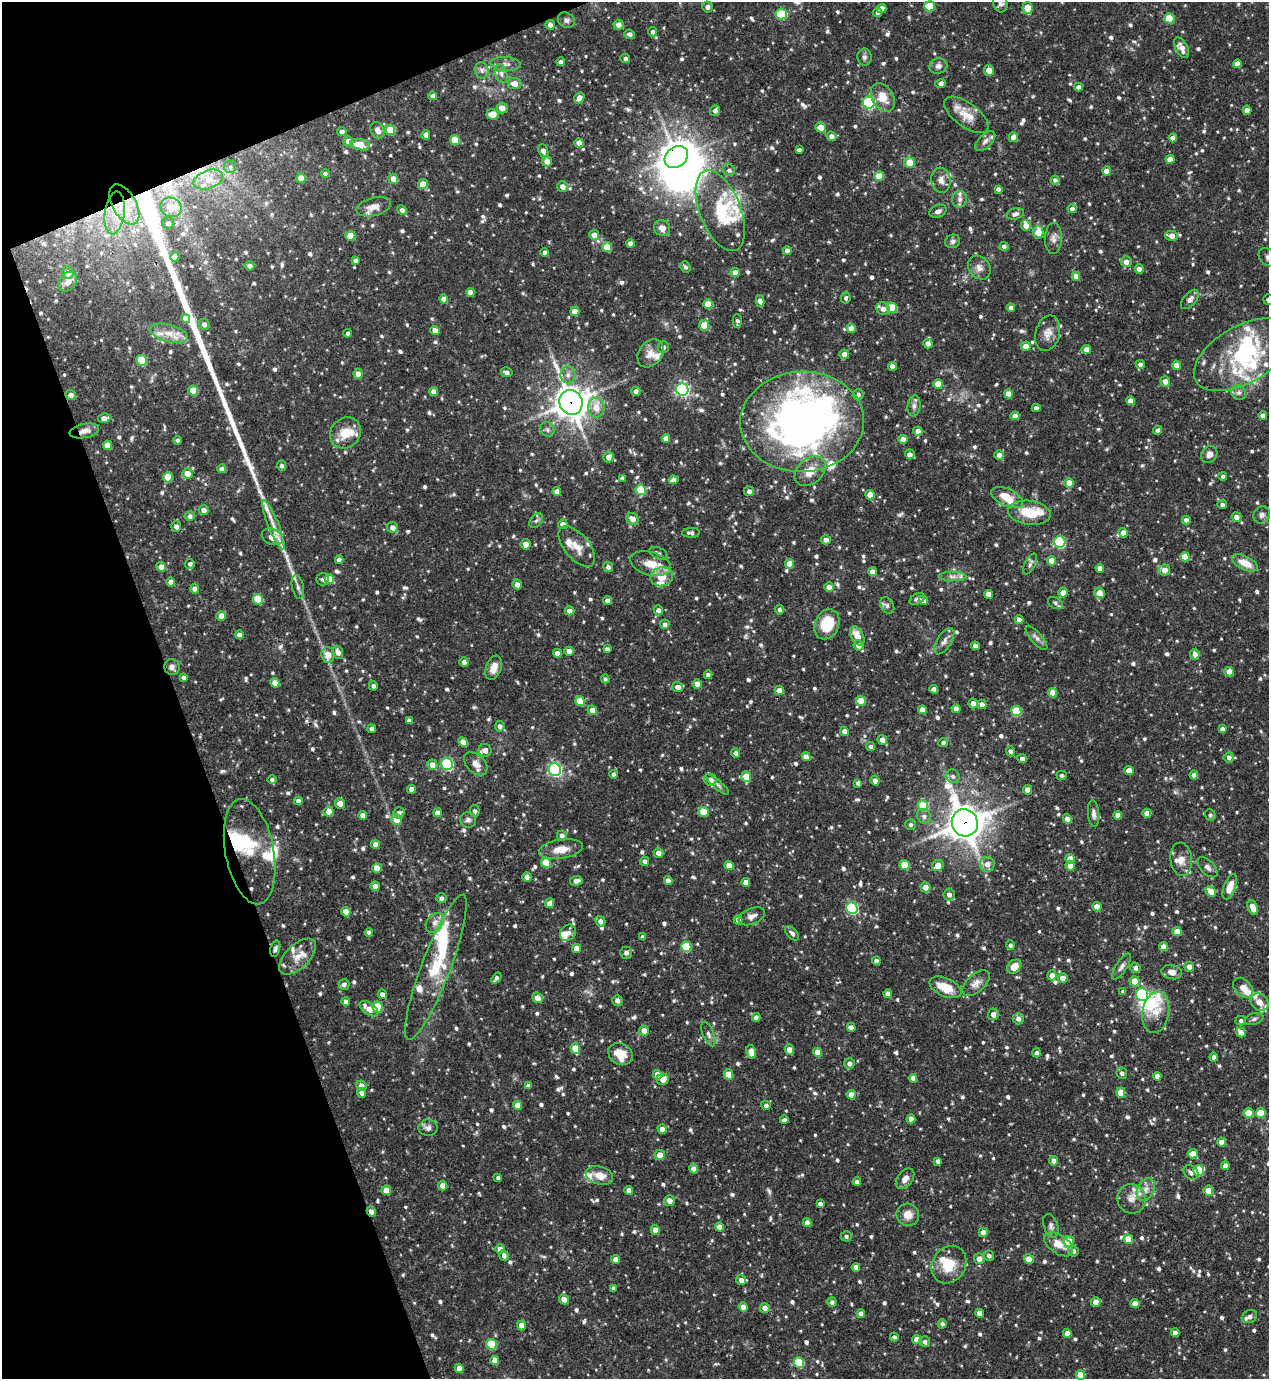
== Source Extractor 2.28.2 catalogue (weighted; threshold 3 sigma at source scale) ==
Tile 5 of 4 x 4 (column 1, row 2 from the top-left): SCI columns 151-1417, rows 2756-4132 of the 5497 x 5509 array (HDU 1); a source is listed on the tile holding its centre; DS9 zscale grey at full resolution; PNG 1271 x 1381 px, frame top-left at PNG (2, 2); each listed source drawn as its Kron ellipse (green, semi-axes under 4 px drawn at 4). Shown black and unused: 18% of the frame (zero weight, under 3 of 4 exposures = <1% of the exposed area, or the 3 px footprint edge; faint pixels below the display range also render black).
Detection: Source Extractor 2.28.2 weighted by HDU 2 'WHT'; one run over the whole footprint, this tile lists its part. Background 0.0694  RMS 0.0035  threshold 0.0159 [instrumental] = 3 sigma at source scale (4.5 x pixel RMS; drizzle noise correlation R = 1.50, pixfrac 1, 0.05/0.05 arcsec/px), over >= 5 px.
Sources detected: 1044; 8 inside a brighter object's white glare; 4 cosmic-ray / hot-pixel residue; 3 long thin detections or spike segments (spike, bleed or trail) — neither listed nor drawn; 48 inside a brighter listed object's ellipse — not listed separately; of the other 981, all 500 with FLUX_AUTO >= 0.914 (the completeness limit of this list) listed and drawn (481 fainter detections not listed), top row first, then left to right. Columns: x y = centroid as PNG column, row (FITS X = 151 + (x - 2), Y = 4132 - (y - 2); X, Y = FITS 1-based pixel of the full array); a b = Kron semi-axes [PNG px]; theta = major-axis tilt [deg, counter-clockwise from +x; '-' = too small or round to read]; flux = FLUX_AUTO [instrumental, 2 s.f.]
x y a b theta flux
1000 3 9 7 -73 1.6
930 6 5 5 - 10
707 7 5 5 - 1.5
1028 8 6 5 - 5.8
882 9 5 4 - 3.1
877 13 5 4 - 0.92
781 14 6 5 - 15
1169 18 5 5 - 11
566 20 9 7 -32 1.2
550 25 5 4 - 1.7
618 25 5 5 - 2.5
653 32 4 4 - 1.2
629 34 5 4 - 1.4
1182 48 11 6 -60 2.7
864 57 8 7 - 1.1
625 58 5 4 - 1.1
561 62 4 4 - 1.3
505 64 15 7 -4 2.1
1237 64 4 4 - 2.2
938 66 9 7 18 1.6
482 70 8 7 - 1.3
989 70 5 5 - 3.9
501 74 10 6 -73 1.2
941 83 5 4 - 1.2
515 84 6 5 - 3.1
1078 87 4 4 - 1.4
433 96 4 4 - 2.1
883 97 15 10 -61 5.4
579 98 6 4 54 3.2
869 103 6 5 - 51
502 108 5 5 - 2.9
1247 110 4 4 - 2.1
715 111 5 5 - 1.3
492 114 6 5 - 4.2
966 115 26 12 -36 6
821 127 5 5 - 3.5
378 130 9 6 -59 1.9
390 130 5 5 - 8.8
342 132 4 4 - 1.3
426 135 4 4 - 2.6
831 136 5 4 - 1.7
1013 137 5 4 - 2.6
1173 138 4 4 - 2.5
455 140 5 4 - 6.9
348 141 5 5 - 3.1
985 141 12 6 45 1.7
579 143 4 4 - 2.8
360 144 10 5 -10 5.8
799 150 4 4 - 1.3
543 151 7 4 -70 2.7
676 157 12 10 38 390
1170 159 4 4 - 2.4
547 161 5 5 - 2.8
910 162 5 5 - 5.7
230 167 6 6 - 0.93
729 170 6 5 - 1.1
1107 171 4 4 - 3.3
325 174 4 4 - 1.1
879 176 5 5 - 6.6
301 178 5 4 - 5.2
393 179 5 4 - 3.4
208 180 15 9 19 4.5
941 180 12 9 -82 2.4
1055 180 4 4 - 1.1
423 184 5 5 - 5.9
562 186 5 5 - 2.3
998 189 4 4 - 1.2
960 199 8 7 - 1.4
124 204 22 11 -60 8.9
171 207 11 9 -30 5.4
374 207 18 9 14 3.5
1072 209 4 4 - 1.2
402 210 5 4 - 1.3
720 211 43 20 -68 19
938 211 9 6 21 1.4
115 213 21 10 82 7.2
1015 214 9 5 14 1.2
168 223 6 6 - 1.4
1026 225 5 5 - 2.4
662 228 8 7 - 2.2
1038 232 6 5 - 5.1
594 235 5 5 - 2.7
350 236 5 4 - 6.8
1172 236 6 5 - 2.6
1053 238 15 8 89 2.1
953 241 8 6 24 1.1
630 243 4 4 - 2.3
1004 246 4 4 - 1.1
607 247 5 5 - 7.5
787 251 4 4 - 2.1
545 252 4 4 - 1.3
175 257 5 4 - 2.8
1268 257 10 7 -45 1.6
355 260 4 4 - 0.99
1126 262 5 5 - 2.4
250 266 5 4 - 1.7
685 267 6 5 - 0.98
979 268 13 10 -52 2.4
1139 269 4 4 - 2.2
735 272 5 4 - 2.7
68 273 6 6 - 2.7
1076 276 4 4 - 2.8
68 282 11 8 54 2
470 292 4 4 - 2.4
846 298 5 5 - 0.91
444 299 4 4 - 2.6
1190 299 11 6 50 1.7
1268 300 5 5 - 1.3
760 301 6 4 -78 2.8
708 304 5 5 - 5.4
1011 307 4 4 - 1.2
892 308 5 5 - 12
883 309 7 6 - 2.3
575 311 4 4 - 3.6
186 318 5 4 - 3.3
737 321 7 5 90 1
204 324 6 5 - 1.7
704 325 5 5 - 5.5
851 328 4 4 - 3.3
435 330 5 4 - 2.7
169 333 19 8 -16 4.9
348 333 4 4 - 0.94
1048 333 18 12 76 3.4
928 343 5 4 - 2.4
1026 346 5 4 - 3.3
663 347 6 5 - 1.2
1086 349 4 4 - 2.8
651 353 15 11 52 3.5
844 354 4 4 - 2.2
1243 355 54 28 30 34
142 360 5 5 - 15
1140 364 5 4 - 1.5
1176 365 4 4 - 2.8
892 366 4 4 - 1.9
507 372 6 5 - 1.2
358 374 5 4 - 2.7
568 375 8 7 - 1.9
1165 382 5 5 - 2.6
938 384 5 4 - 6.1
682 389 6 6 - 88
193 390 5 5 - 6.7
434 391 4 4 - 2.1
636 391 4 4 - 1.7
1239 393 8 7 - 1.3
1008 394 4 4 - 4.4
71 395 5 5 - 2
858 395 5 5 - 0.95
1130 401 4 4 - 2.7
571 402 13 11 -62 570
914 406 10 6 83 1.5
596 407 10 8 89 4.6
1036 408 4 4 - 1.2
1015 416 4 4 - 2.4
1263 416 4 4 - 1.7
104 418 6 4 14 2.5
802 422 62 50 2 180
547 429 7 6 - 1.1
1157 430 4 4 - 1.2
84 431 15 7 11 2.4
918 431 4 4 - 1.9
345 433 16 14 49 6.7
666 438 4 4 - 2.8
903 439 4 4 - 2.8
178 440 4 4 - 0.92
108 445 5 4 - 4.7
910 454 5 5 - 1.8
1209 454 9 7 45 2
999 455 5 4 - 2.7
609 457 5 5 - 2.7
281 466 5 4 - 0.99
222 469 4 4 - 1.4
810 471 17 12 42 5.3
187 473 5 5 - 3.4
1223 476 4 4 - 1.1
168 477 5 5 - 6.9
622 478 4 4 - 1.2
673 480 5 4 - 1.9
1069 483 5 4 - 4
641 490 5 5 - 13
749 491 5 5 - 1.4
557 492 4 4 - 2.7
870 495 5 4 - 4.6
1007 497 17 8 -26 6.7
1222 505 5 4 - 1.1
204 510 5 5 - 2.1
1029 513 21 12 -7 10
1262 515 9 8 - 1.4
190 516 5 5 - 1.3
1236 517 5 5 - 2.5
632 519 6 5 - 3.1
1186 520 4 4 - 1.6
536 521 8 5 52 0.96
563 524 5 4 - 2.3
273 525 26 5 -68 3.6
176 527 5 5 - 1.5
393 527 5 5 - 2.3
691 533 9 5 1 1.2
1123 533 5 4 - 2.8
272 537 11 8 -20 5.9
826 540 5 4 - 1.9
1060 542 6 5 - 33
526 544 5 5 - 2.9
577 546 24 12 -50 5.1
659 553 9 5 -24 1.1
1185 557 5 4 - 5.3
339 560 4 4 - 1.6
1051 561 5 4 - 3.8
1245 563 14 7 -25 5.4
190 564 5 5 - 1.1
650 564 21 11 -15 6.1
789 564 5 4 - 3.6
1030 564 11 5 63 1.2
161 567 5 5 - 2.4
608 567 5 5 - 1.4
1100 568 4 4 - 2.6
1164 570 5 5 - 3.1
873 572 4 4 - 2.3
952 576 14 4 -1 1.8
662 577 11 9 13 5.8
323 579 6 6 - 1.1
329 579 5 4 - 6.2
171 582 4 4 - 2.4
517 585 5 4 - 2.2
298 587 12 5 -77 1.5
829 587 4 4 - 2.7
195 589 5 4 - 2.6
1063 592 5 4 - 2.8
1099 593 5 5 - 3.8
989 594 4 4 - 3
258 599 5 5 - 12
917 599 8 5 30 1.1
607 601 4 4 - 2.3
923 601 5 4 - 2.5
1055 603 8 5 -29 0.93
887 605 9 6 -57 0.95
658 610 5 4 - 1.5
779 610 5 4 - 1
569 611 5 4 - 2
221 616 5 4 - 3.2
1019 620 4 4 - 1.9
665 624 5 5 - 1.4
827 624 15 12 66 11
239 635 4 4 - 1.8
857 636 10 6 -61 4.4
1036 638 15 5 -49 1.5
944 641 15 7 58 1.8
859 646 5 4 - 2.2
975 646 4 4 - 2.2
607 649 4 4 - 1
569 651 4 4 - 2.8
338 652 7 5 -69 2
557 653 4 4 - 2.2
1195 654 5 5 - 1.7
328 655 8 6 -86 3.6
464 662 4 4 - 1.4
172 667 8 7 - 1.6
494 668 12 7 71 3.2
1229 672 5 4 - 3
708 675 4 4 - 1.1
184 677 4 3 - 1.2
605 679 4 4 - 0.96
275 683 5 4 - 3.4
697 684 5 4 - 2.6
373 686 5 4 - 1.3
678 687 5 5 - 2.5
934 689 4 4 - 1.9
779 690 5 4 - 3.1
1053 693 5 4 - 4.5
580 701 5 4 - 9.1
861 701 5 4 - 5.9
973 703 5 4 - 2.5
982 704 5 4 - 2.4
956 709 4 4 - 3.1
592 710 5 4 - 2.8
922 710 4 4 - 3.3
1016 711 5 5 - 13
409 721 4 4 - 1.4
500 726 5 5 - 1.4
372 729 4 4 - 1.9
1222 729 4 4 - 1.4
844 731 5 4 - 1.7
882 740 5 4 - 2.5
463 742 5 4 - 3.3
943 743 5 4 - 1.2
871 747 4 4 - 1.1
485 750 6 6 - 2.4
1010 751 5 4 - 1
736 753 4 4 - 1.4
806 757 5 4 - 3
1229 757 5 5 - 1.2
1022 759 5 4 - 1.3
447 764 6 5 - 42
476 764 14 9 -43 2.6
432 765 5 5 - 2.9
555 770 6 6 - 76
1129 771 4 4 - 4.1
613 774 4 4 - 1.1
1062 775 5 4 - 0.92
1194 775 4 4 - 1.7
953 776 7 6 - 1.4
746 777 5 5 - 5.6
272 779 4 4 - 0.95
710 780 6 6 - 2.9
875 781 5 4 - 1.9
858 783 4 4 - 1.1
717 784 15 4 -41 1.2
412 789 4 4 - 2.5
1027 790 5 4 - 2.5
298 801 4 4 - 1.7
340 803 5 5 - 3
923 806 5 5 - 12
329 811 5 5 - 2.8
475 811 6 5 - 1.3
704 812 5 4 - 7.4
399 813 6 5 - 1.3
438 813 4 4 - 3.2
1147 813 4 4 - 2.6
1094 814 13 5 -84 1.6
363 815 4 4 - 2.5
1118 815 4 4 - 2.3
1210 815 6 5 - 0.92
924 816 7 6 - 1.5
1067 819 5 4 - 2.1
397 820 5 5 - 5.1
468 820 8 7 - 1.3
965 823 14 13 - 810
910 825 5 5 - 1.1
562 836 5 4 - 1.7
375 844 4 4 - 2.2
561 849 22 9 9 5.1
250 852 53 24 -79 19
658 853 5 5 - 2.5
1070 859 5 4 - 3.3
1181 859 17 10 -84 3.5
644 861 5 4 - 1.3
546 863 5 5 - 9.4
987 864 7 7 - 2.7
729 865 4 4 - 4.3
904 865 5 5 - 8
938 865 6 5 - 3.8
1070 866 5 4 - 3.2
1207 867 12 7 -45 1.5
377 868 5 4 - 5
527 877 5 4 - 1.7
576 881 6 4 9 1.7
668 881 4 4 - 2
746 882 4 4 - 2.6
375 886 5 4 - 2.3
925 887 5 5 - 3
1230 887 13 6 70 4.8
1211 892 6 4 -44 4.4
949 895 6 5 - 1.6
442 898 5 5 - 1.3
550 903 5 4 - 2.9
1097 907 4 4 - 4.1
1253 907 7 4 -67 4.8
852 908 6 5 - 38
346 912 5 4 - 3.5
752 916 14 7 23 1.8
738 920 4 4 - 2.3
600 921 5 4 - 1.5
435 923 10 8 56 2.3
1177 931 5 4 - 4.3
369 932 4 4 - 1.2
568 933 9 7 49 1.7
792 933 8 5 -47 1.1
642 937 4 3 - 1.1
1010 945 5 4 - 0.94
686 947 5 5 - 14
1163 947 4 4 - 2.6
576 948 5 4 - 3.3
275 949 8 4 75 0.99
626 953 6 6 - 1.2
298 957 23 11 44 5.3
876 961 4 4 - 1.6
436 967 77 14 69 21
1014 967 8 6 46 4.1
1122 967 15 5 56 1.5
1189 967 5 5 - 2.5
1135 968 5 5 - 1.5
1172 972 10 7 -11 2.3
1052 975 5 4 - 2.1
496 978 6 4 52 1.1
1063 978 5 4 - 3
1135 981 5 5 - 5.4
976 983 16 9 41 2.7
344 984 5 5 - 1.4
945 987 17 9 -24 7.6
1243 988 11 8 -48 3.2
1123 991 4 4 - 0.99
382 994 5 4 - 2
888 994 4 4 - 2.5
1142 994 6 6 - 28
538 998 6 5 - 3.5
617 1000 5 5 - 1.6
346 1002 4 4 - 1.8
1259 1002 10 8 -41 3.7
377 1007 5 5 - 11
369 1009 10 6 -34 3.7
1156 1012 21 13 80 5.8
993 1014 6 5 - 2.2
756 1017 4 4 - 1.7
1018 1019 6 5 - 1.6
1254 1019 9 5 16 0.99
1241 1021 5 5 - 0.98
851 1027 4 4 - 1.8
644 1031 5 5 - 3
1241 1033 5 4 - 3.2
708 1034 13 5 -68 1.4
575 1048 5 4 - 6.6
789 1050 5 4 - 3.1
751 1052 7 4 -77 3.7
818 1052 4 4 - 3.4
1037 1053 4 4 - 1.1
620 1054 13 10 -32 7.8
1214 1057 4 4 - 1.3
849 1063 5 5 - 1.8
1122 1073 5 5 - 1.1
728 1074 5 4 - 6.1
657 1075 5 4 - 2.9
1157 1076 4 4 - 2.3
913 1078 4 4 - 2.5
663 1079 6 5 - 2.9
361 1086 5 5 - 2.4
528 1086 4 4 - 1.4
362 1093 5 4 - 1.5
1121 1093 5 4 - 4.8
851 1095 5 4 - 3.2
517 1105 4 4 - 2.9
766 1105 5 4 - 0.98
1249 1113 5 5 - 5.5
1261 1113 5 5 - 8.3
911 1119 4 4 - 2.3
784 1120 4 4 - 0.95
428 1128 9 8 - 1.7
662 1129 5 4 - 2.3
1222 1142 4 4 - 3.6
1193 1154 5 4 - 3
660 1155 5 5 - 3.8
938 1161 4 4 - 1.4
1054 1161 4 4 - 2.2
1225 1166 4 4 - 2.3
694 1169 5 4 - 3.1
1199 1170 5 5 - 17
1191 1172 8 6 -44 1.2
599 1176 14 9 -15 3.9
498 1178 4 4 - 1
905 1179 11 7 52 2.2
857 1182 4 4 - 1.3
442 1186 5 4 - 2.5
1146 1189 12 8 63 2.9
386 1190 5 5 - 4
629 1190 4 4 - 2.4
1208 1191 5 5 - 4.9
1131 1199 15 14 - 4.2
670 1201 5 5 - 2.8
820 1204 4 4 - 1.3
371 1211 5 4 - 2.2
908 1215 11 11 - 3.5
807 1223 4 4 - 2.5
1051 1226 12 7 -72 1.4
719 1227 4 4 - 3
655 1230 5 4 - 3
983 1232 4 4 - 2.5
846 1236 5 5 - 0.95
1128 1239 5 4 - 5.4
1069 1241 5 5 - 7.7
1059 1244 16 9 -35 4.3
500 1249 5 4 - 2.6
1073 1251 5 5 - 1.4
504 1255 5 4 - 1.6
989 1256 5 5 - 1.4
616 1259 4 4 - 2.3
979 1259 5 5 - 2.2
1029 1259 5 5 - 5
949 1265 19 16 56 8.7
856 1267 4 4 - 2.3
741 1280 5 4 - 2.7
613 1288 4 4 - 0.98
564 1300 5 4 - 2.9
832 1302 5 4 - 1.2
1096 1302 5 4 - 2.7
1135 1303 4 4 - 3.7
743 1307 5 4 - 2.8
765 1308 5 5 - 2.5
980 1313 4 4 - 2.6
861 1314 4 4 - 2.4
1249 1317 8 6 28 1.2
942 1324 4 4 - 1.1
521 1326 5 4 - 3.7
1067 1333 4 4 - 2.5
1175 1333 4 4 - 2.2
894 1337 4 4 - 0.97
917 1340 5 4 - 3
925 1342 5 5 - 1.3
491 1344 5 5 - 16
495 1361 4 4 - 3.2
799 1363 5 5 - 16
459 1368 4 4 - 3.3
1080 1375 5 4 - 6.4
Overlapping masked pixels (flux is a lower limit): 8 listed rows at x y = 492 114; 676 157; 124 204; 571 402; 84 431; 965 823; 275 949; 371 1211
Isophote crosses this tile's border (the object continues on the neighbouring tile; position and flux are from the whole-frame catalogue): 3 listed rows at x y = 1000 3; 1268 257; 1268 300